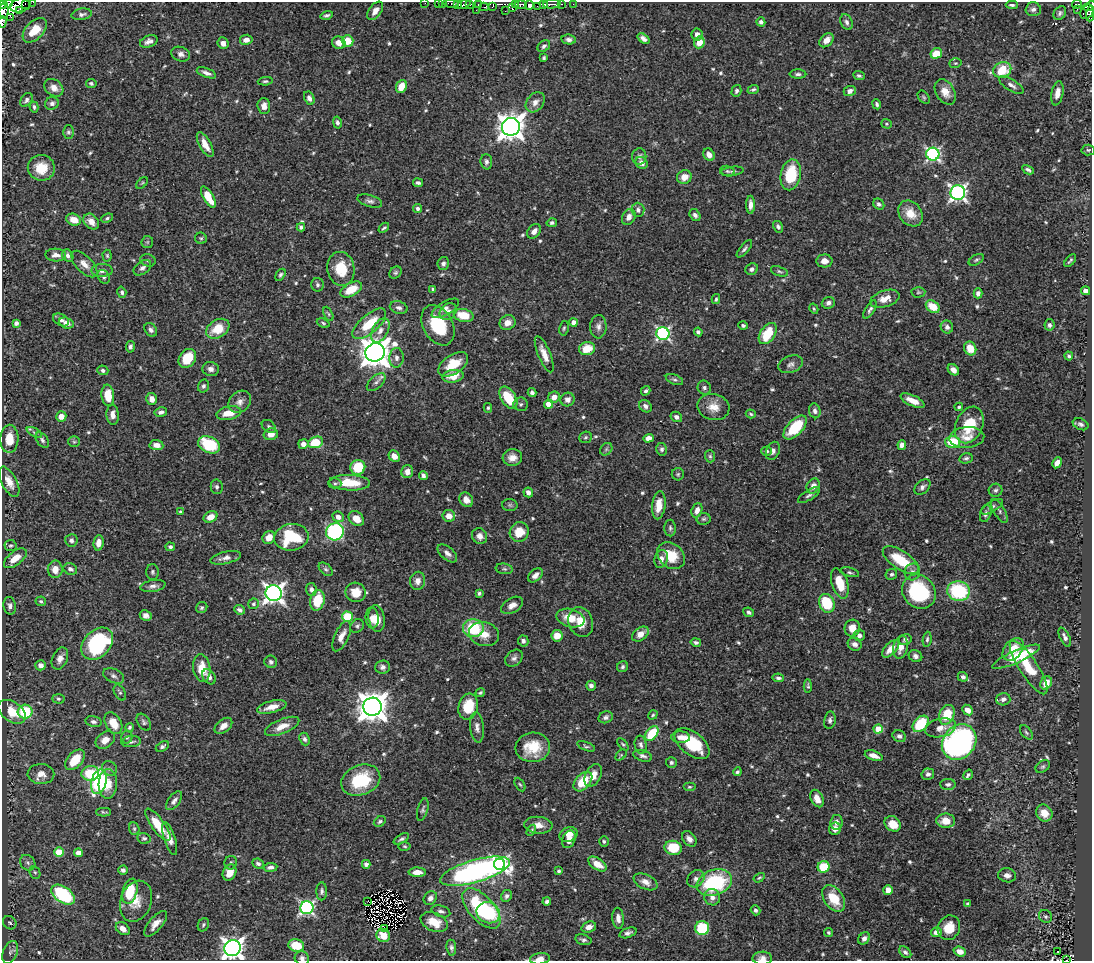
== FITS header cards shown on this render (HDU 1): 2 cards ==
NAXIS1  =                 1090
NAXIS2  =                  959

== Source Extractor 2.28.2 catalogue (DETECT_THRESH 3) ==
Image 1090 x 959 px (HDU 1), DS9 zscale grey, 1 PNG px = 1 image px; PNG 1094 x 963 px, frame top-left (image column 1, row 959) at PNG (2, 2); each listed source drawn as its Kron ellipse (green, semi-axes under 4 px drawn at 4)
Background 0.426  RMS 0.015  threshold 0.0457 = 3 sigma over >= 5 px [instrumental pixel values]
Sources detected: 634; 6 with non-positive FLUX_AUTO (blend fragments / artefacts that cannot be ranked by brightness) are neither listed nor drawn; of the other 628, the 500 brightest by FLUX_AUTO listed and drawn (128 fainter detections omitted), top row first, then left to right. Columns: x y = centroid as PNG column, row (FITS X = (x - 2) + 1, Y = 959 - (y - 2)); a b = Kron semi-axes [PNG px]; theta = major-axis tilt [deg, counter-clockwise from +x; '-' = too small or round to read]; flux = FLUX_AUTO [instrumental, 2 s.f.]
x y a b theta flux
33 2 2 2 - 6.2
8 3 4 2 - 40
425 3 2 2 - 6
438 3 2 2 - 7.4
442 3 3 2 - 12
451 3 8 3 -11 25
2 4 3 2 - 74
25 4 2 2 - 14
458 4 4 3 - 100
463 4 7 3 20 170
470 4 3 2 - 16
478 4 3 3 - 33
516 4 4 3 - 43
521 4 6 3 0 110
543 4 4 3 - 73
552 4 9 3 3 230
562 4 3 2 - 20
573 4 2 2 - 2.8
1077 4 5 3 - 39
21 5 10 7 18 240
529 5 5 4 - 280
1012 5 6 3 -4 2
1090 6 7 4 19 40
484 7 4 3 - 15
492 7 4 3 - 10
537 7 3 2 - 7.2
512 8 4 3 - 8.8
1033 9 7 7 - 3.6
1077 9 2 2 - 1.8
19 10 4 2 - 39
476 10 2 2 - 2.7
4 11 8 5 83 150
375 11 10 6 53 6.3
505 11 2 2 - 4
1087 12 8 6 54 81
1060 13 7 5 53 2.6
82 14 10 5 9 3.2
1090 14 7 2 85 45
327 15 6 4 12 2.3
11 17 2 2 - 18
2 22 6 2 86 62
761 22 4 4 - 2.6
846 22 8 6 -63 3.2
35 30 15 8 46 19
697 34 6 5 - 4.8
569 39 7 5 -8 3.3
643 39 7 4 -36 4.2
246 40 6 5 - 5.5
826 40 8 5 44 7.4
149 41 9 6 21 4.9
347 41 6 6 - 18
699 42 6 5 - 14
223 43 6 5 - 5.3
339 43 7 6 - 8
544 46 7 5 40 2.9
936 53 6 5 - 19
181 54 9 7 -21 4.4
544 58 4 3 - 1.7
955 63 6 4 18 1.7
1002 70 9 7 22 40
206 73 10 4 -20 4.6
798 74 8 4 0 2.8
859 76 6 4 -23 2.3
265 81 7 4 6 1.9
91 83 5 4 - 1.9
1011 85 14 5 -31 4.9
401 86 7 5 65 15
54 88 10 8 -38 7.2
753 89 6 4 21 1.9
736 91 6 5 - 2.4
850 91 6 5 - 5.1
945 92 13 9 -59 10
1057 93 12 6 79 8.8
924 97 7 5 -51 1.7
309 98 7 5 -63 5
26 100 8 5 53 2.9
535 102 11 8 50 6.5
52 103 7 6 - 3.4
877 104 5 4 - 2.4
264 106 8 6 -86 7.3
34 107 6 3 -76 2
337 122 6 4 -77 2.8
886 124 5 4 - 1.6
511 127 9 8 - 1200
68 132 6 5 - 2
205 145 14 5 -61 12
1088 150 6 5 - 1.7
933 154 6 6 - 210
709 155 6 5 - 6.3
639 156 8 7 - 3.7
486 162 8 6 -86 3.1
641 163 6 5 - 5.4
41 168 13 13 - 26
1028 170 6 4 -26 2.7
727 171 7 5 -15 2.1
732 171 12 4 7 2.7
791 175 16 10 78 46
684 177 7 6 - 11
142 183 7 4 44 1.6
418 183 5 4 - 2.9
958 193 7 7 - 360
208 197 12 5 -59 23
370 201 12 6 -17 3.7
879 204 6 5 - 2.9
750 205 9 4 90 5.1
418 209 4 4 - 3.1
638 210 7 6 - 3.5
910 213 14 11 -49 15
695 215 6 5 - 3
629 217 8 6 64 5.7
107 218 6 4 21 1.9
74 220 7 5 -24 12
91 221 9 6 -47 8
552 223 5 4 - 2.4
301 227 4 4 - 2.5
778 227 6 4 -59 2.7
384 228 6 3 41 1.9
534 231 8 6 47 5.4
201 238 6 5 - 1.7
147 242 6 6 - 1.7
744 249 11 4 50 2.7
56 255 10 6 -2 5.6
68 256 6 5 - 3.7
107 256 6 4 -88 1.7
148 260 8 6 -15 2.5
976 260 8 5 30 1.9
824 261 8 6 1 8.3
1070 261 7 3 51 1.7
84 264 17 8 -45 9
443 264 6 5 - 3.3
142 268 10 6 37 3.7
341 269 17 13 -79 29
752 269 6 5 - 3.2
102 270 10 6 0 4.9
779 271 9 4 -18 2.2
395 273 7 5 44 2
280 275 6 4 57 2
104 277 7 5 -53 2.9
317 285 7 6 - 2.8
351 289 11 6 29 22
433 289 4 3 - 1.6
1085 291 4 4 - 5.9
122 292 6 4 -73 2.3
918 292 7 5 2 1.6
978 293 5 4 - 4.3
716 299 5 3 - 1.7
885 299 15 8 17 11
828 303 6 5 - 3.8
933 307 7 5 -35 21
399 308 9 6 -16 4.1
445 308 15 6 31 5.7
814 309 5 4 - 1.7
870 310 10 4 59 2.9
448 312 9 7 46 5.4
328 314 7 4 -64 1.6
464 315 10 6 -13 24
61 320 8 5 -28 3.8
574 322 4 4 - 6.6
16 323 4 4 - 4.4
66 323 7 5 -18 6.9
323 323 7 4 -22 1.6
507 323 8 7 - 8.7
369 324 21 9 41 31
438 325 21 14 -61 50
743 325 4 4 - 2.1
1049 325 6 5 - 2.9
598 327 12 8 89 5.1
947 327 6 6 - 3.6
564 328 7 4 79 1.8
218 329 12 9 33 24
151 330 7 5 -54 3.4
380 330 13 7 62 8.5
698 332 4 4 - 2.2
663 333 6 6 - 190
768 334 12 7 55 33
130 347 6 4 80 2.8
970 348 7 6 - 17
587 349 8 6 11 20
375 352 10 9 - 1600
544 354 19 6 -67 10
1069 356 4 3 - 2.1
187 358 10 8 53 28
396 358 9 7 87 4.8
453 364 17 9 34 25
791 364 13 8 20 5
211 369 8 7 - 4.5
103 370 5 4 - 2.5
953 370 6 5 - 6.3
453 376 11 6 7 15
674 380 9 5 -22 2.4
376 382 11 6 43 4.1
203 386 6 5 - 2.6
704 388 7 6 - 2.7
646 391 5 4 - 2.2
532 393 4 4 - 3.2
108 395 11 6 -84 22
554 397 6 5 - 8.2
508 398 12 7 -57 32
152 399 6 5 - 7.2
568 399 7 6 - 4.8
912 401 13 5 -24 11
240 402 12 10 42 6.5
521 404 7 7 - 2.3
549 404 4 4 - 11
645 406 7 5 -45 3.8
713 407 16 13 -13 14
959 407 4 4 - 1.9
488 408 5 4 - 1.6
815 411 7 6 - 3.7
161 412 6 4 12 4.2
229 413 12 6 11 17
751 414 5 3 - 1.6
113 415 10 6 -87 6.8
61 416 5 5 - 9.2
676 417 6 5 - 4.2
1081 424 8 5 -24 3.1
969 425 19 13 66 33
269 426 8 5 -40 2.5
795 428 15 7 46 45
34 432 8 3 -29 2
271 434 7 6 - 8.4
585 437 6 5 - 1.9
967 437 17 10 4 11
648 438 5 4 - 7.1
9 439 14 9 88 16
42 440 8 5 -53 2.7
74 442 6 5 - 1.6
316 442 8 5 18 32
953 442 7 6 - 39
303 444 5 5 - 5.7
156 445 7 5 -4 6.4
209 445 11 8 -25 55
902 445 5 4 - 4.3
606 449 7 5 46 2.3
662 449 6 5 - 2.5
766 451 5 4 - 2.3
773 451 9 6 67 4.3
394 456 6 5 - 8.5
710 456 6 5 - 1.9
512 458 10 8 6 8.1
966 458 7 5 13 2.4
1057 463 6 4 63 7.1
358 467 7 7 - 37
407 472 6 6 - 6.3
678 474 6 6 - 1.8
423 476 5 4 - 3.1
9 482 16 7 -62 11
335 483 7 5 -1 1.9
350 483 20 7 -2 26
813 486 8 6 61 6.3
217 487 7 6 - 2.9
922 487 9 6 42 3.5
995 490 7 6 - 2.5
528 492 5 4 - 5.2
809 495 12 5 32 3.2
466 500 8 6 -51 8.1
510 505 7 6 - 2.1
659 505 14 6 83 14
992 507 12 5 29 3.4
697 510 7 5 72 6.7
999 511 13 5 -60 3.3
181 512 4 3 - 1.8
986 514 9 5 71 3.3
449 516 6 6 - 9
211 517 7 5 28 10
338 517 6 5 - 6.5
356 519 8 6 -43 12
704 519 7 6 - 2
670 528 8 6 -89 2.5
335 532 9 8 - 180
519 532 10 9 - 20
480 536 8 7 - 6.5
269 537 7 6 - 8.7
291 537 17 13 7 48
71 540 6 6 - 3.4
99 543 8 5 84 8.1
10 545 6 5 - 1.9
170 547 5 4 - 2.6
447 553 12 6 -41 5.2
671 556 15 12 -41 25
15 558 13 6 38 13
226 558 16 6 13 6.7
661 559 9 6 75 5.6
901 560 21 9 -34 37
55 569 8 7 - 11
70 569 7 5 -26 4.3
326 569 8 5 -43 2.3
504 569 8 5 -8 2.2
152 572 8 6 -89 2.2
850 572 9 4 -13 2.1
912 572 8 7 - 4.6
891 574 6 5 - 2.3
535 575 8 5 42 5.6
418 581 9 7 77 6.9
840 583 15 8 -72 21
153 586 13 6 9 4.6
311 589 6 5 - 3
959 591 11 10 - 77
356 592 10 9 - 15
919 592 18 15 -47 91
274 593 8 8 - 530
479 593 4 3 - 2
317 600 10 7 76 25
41 601 5 4 - 1.8
827 603 9 7 -65 50
253 604 5 5 - 2.1
512 605 12 7 30 7.2
10 606 9 6 -82 3.6
202 608 6 5 - 2.2
240 610 5 4 - 2.8
749 612 6 4 -26 2.8
146 616 6 5 - 4.6
347 617 5 5 - 43
372 618 10 6 -86 7.1
377 618 13 8 -81 12
570 618 14 9 -15 19
581 622 15 12 -71 16
357 626 7 6 - 2.3
473 628 10 9 - 48
852 628 8 7 - 9.8
484 634 15 11 -13 13
640 634 9 6 36 9.2
859 635 5 5 - 3.9
342 636 16 7 65 9
557 636 6 5 - 13
1065 637 10 5 -65 3.5
927 639 7 4 83 2
905 640 6 5 - 3
523 641 5 5 - 3.7
696 642 5 4 - 2.6
97 644 18 13 46 120
855 644 7 6 - 4.7
900 647 12 7 80 10
891 649 11 5 46 11
1013 649 13 8 51 17
915 656 7 5 -23 3.6
1016 657 26 6 24 36
60 658 11 7 66 6.9
514 658 10 7 41 4.2
271 662 6 6 - 2.6
41 665 5 5 - 5.8
382 667 7 6 - 3.6
623 667 6 5 - 2.3
1029 667 31 9 -57 33
202 668 14 8 -82 19
114 676 11 7 -25 4
209 677 8 6 -53 5.2
963 677 5 4 - 2.8
778 678 6 4 -10 2.8
1046 683 7 5 62 12
591 686 5 4 - 3.4
808 686 6 3 -87 1.6
120 692 8 5 -61 2.2
480 693 4 4 - 1.6
58 699 6 4 -4 1.8
1003 699 7 6 - 4.1
272 707 15 6 15 12
372 707 9 9 - 1700
468 707 13 9 75 30
968 710 6 4 -42 8.7
12 712 15 10 -36 20
25 712 7 7 - 44
653 715 5 4 - 1.6
947 715 10 7 68 27
606 717 7 6 - 3.3
830 720 8 5 79 3.3
94 722 8 5 -12 3.3
144 722 9 6 -56 2.6
113 723 12 7 -60 17
921 724 9 6 46 46
223 726 10 6 39 7
282 726 18 7 22 12
130 727 4 4 - 1.7
477 727 15 7 -85 5.5
941 728 15 9 13 8.3
878 729 4 4 - 28
1026 732 8 5 -52 1.8
652 734 8 5 53 43
899 736 7 5 -28 3.4
127 737 6 6 - 2.3
681 737 9 6 -3 6.9
304 739 6 5 - 2.9
105 740 10 7 36 8.5
131 742 9 5 6 3.3
959 742 19 16 48 320
623 744 7 4 -50 1.7
692 744 20 11 -38 44
641 745 9 6 -80 3.5
162 746 7 4 30 2.5
586 746 9 4 -21 1.9
533 747 17 15 6 30
621 755 6 4 45 1.6
643 756 10 5 -17 3.9
874 756 9 4 -19 7
75 760 12 7 49 26
671 762 5 5 - 2.7
1043 767 8 5 38 2.1
109 768 8 7 - 3.6
737 772 4 3 - 2.1
90 773 9 7 10 32
41 774 13 10 -2 10
928 774 6 5 - 3.4
593 775 12 7 62 11
968 775 5 3 - 2.6
361 780 20 15 22 52
583 781 11 7 47 28
99 782 12 7 76 130
108 784 15 9 87 16
520 784 7 4 -61 1.7
948 784 7 5 0 3
689 787 6 4 0 1.6
817 798 9 6 -64 9.8
174 801 11 6 53 4.4
423 810 11 5 75 2.6
104 812 7 3 -2 1.6
1044 813 9 7 -51 14
380 821 6 4 34 2
946 821 9 7 -1 11
836 822 7 6 - 4.8
893 824 9 7 -35 16
158 825 19 6 -54 29
538 825 14 8 -5 9.2
134 829 6 5 - 1.9
835 829 6 6 - 6.1
531 830 6 4 58 1.9
569 834 9 7 24 8.7
144 838 7 5 -12 2.1
170 838 17 5 -72 9
401 839 8 4 29 2.4
569 839 9 6 68 7.5
689 839 9 6 -49 5.4
604 841 5 4 - 1.8
405 846 6 4 -4 1.6
673 848 8 7 - 37
59 852 5 4 - 29
78 853 4 4 - 10
28 863 8 7 - 3.4
231 863 7 6 - 2.1
258 864 6 4 -24 3.1
366 864 4 4 - 4.4
500 864 5 5 - 300
597 864 10 5 -34 14
270 867 7 4 7 3.7
824 867 6 5 - 36
123 870 4 4 - 3
475 871 36 11 16 360
559 871 4 4 - 2.1
35 872 6 5 - 1.8
417 872 8 4 -1 9.3
230 873 8 6 61 13
1007 875 9 7 -8 5.3
759 878 6 4 30 1.8
696 879 9 7 43 4.6
645 882 12 7 -25 7.8
714 882 18 12 19 95
888 890 5 5 - 9
130 891 13 7 75 37
322 891 9 5 90 3
63 895 13 7 -35 96
507 896 6 5 - 3.2
712 897 8 8 - 6.4
430 898 7 6 - 4.1
834 898 15 9 -56 27
136 901 21 15 70 17
368 901 3 2 - 1.8
547 901 4 4 - 2.9
968 904 4 3 - 3.1
307 908 6 6 - 230
481 908 25 12 -48 92
755 910 5 4 - 2.8
441 911 9 5 -17 3.4
488 913 12 10 -24 79
1045 916 7 6 - 2.2
618 918 10 5 -86 5.1
434 922 14 9 -24 19
10 923 7 6 - 2.7
156 924 15 6 50 9
203 925 7 5 65 2
589 927 7 5 20 8.2
702 928 7 7 - 55
949 928 12 11 - 18
123 929 8 5 -40 8.4
384 929 3 2 - 1.7
936 932 5 4 - 5.8
628 933 9 5 19 3.7
828 933 4 4 - 1.7
383 935 7 6 - 21
864 938 7 5 49 3.7
583 940 8 5 -14 2.8
296 945 8 6 -16 25
233 948 8 8 - 710
451 948 8 4 -82 2.8
960 951 6 5 - 7.8
1058 951 3 2 - 2
10 952 12 7 69 4.6
905 952 7 5 -43 3
302 958 7 7 - 3.3
762 958 10 6 0 5.2
540 959 10 5 7 6.7
1066 960 2 2 - 2.2
At the frame edge (FLAGS 8, measured only in part): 16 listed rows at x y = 33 2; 8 3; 425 3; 438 3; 442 3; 2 4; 458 4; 21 5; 1090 6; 4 11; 1090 14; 2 22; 302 958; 762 958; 540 959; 1066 960
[128 fainter detections neither listed nor drawn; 6 non-positive-flux detections neither listed nor drawn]